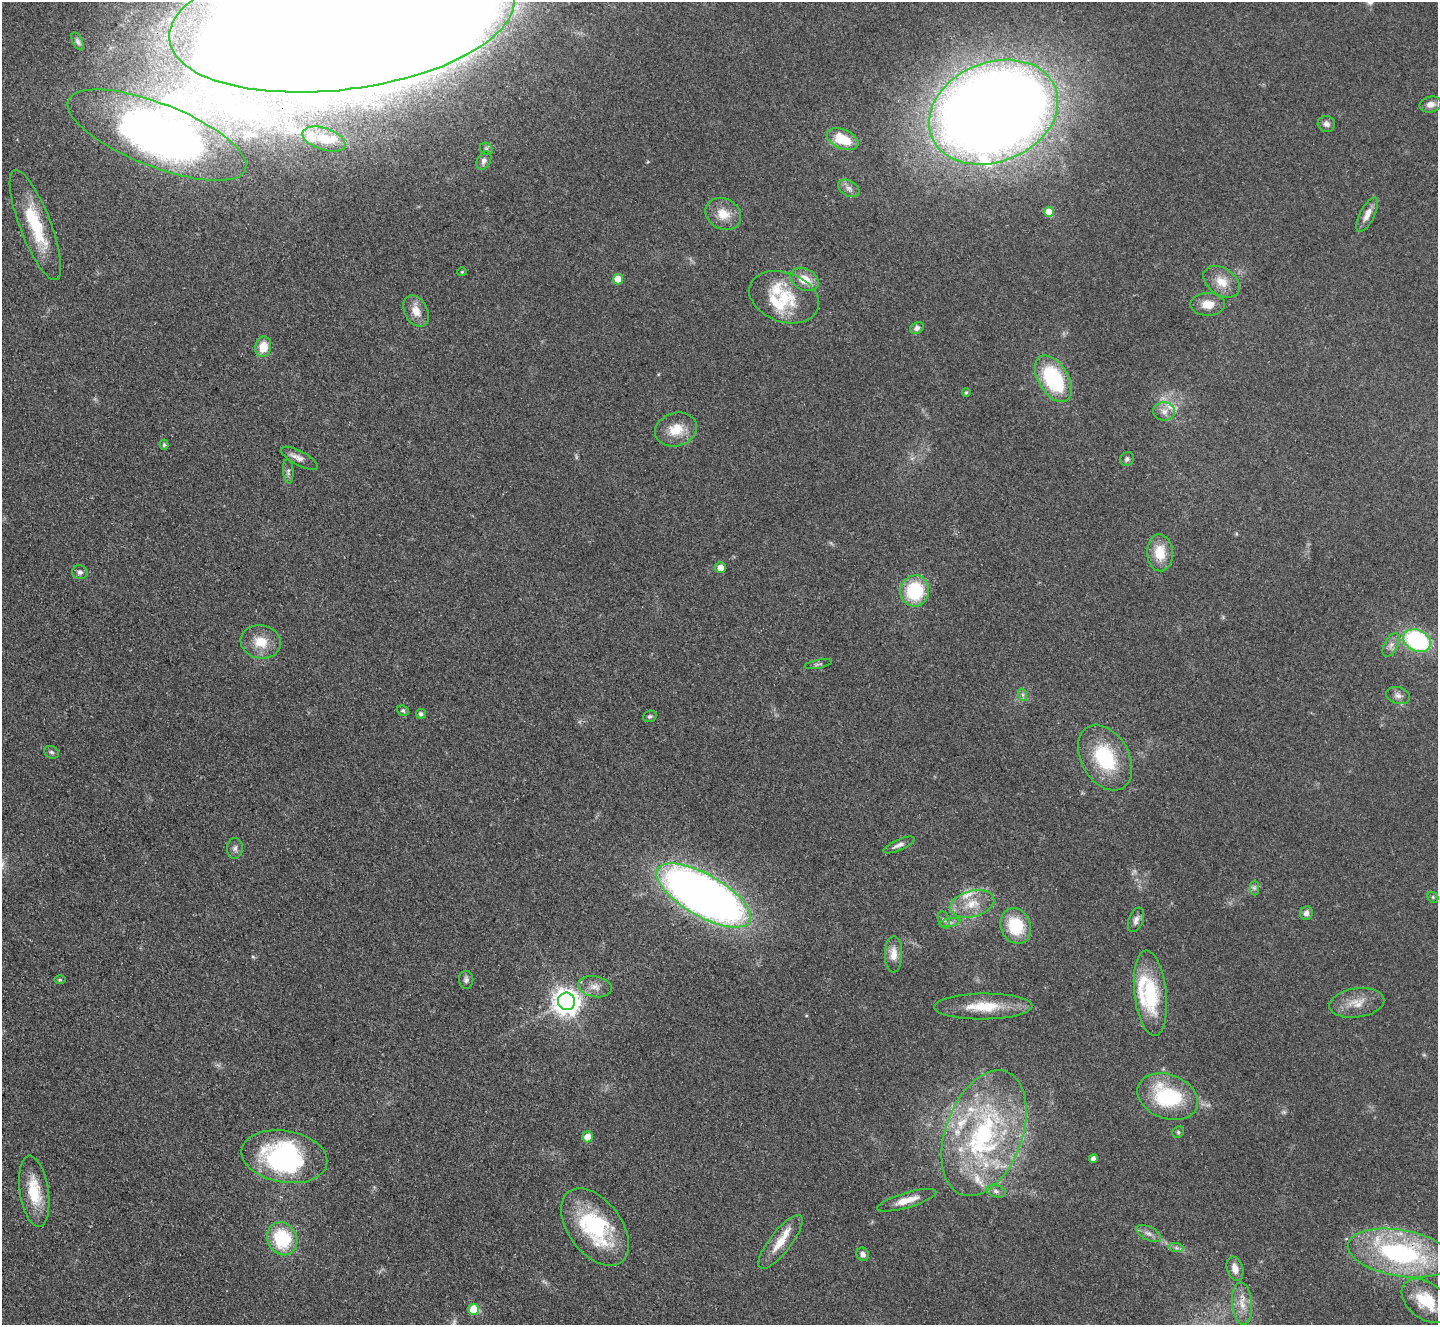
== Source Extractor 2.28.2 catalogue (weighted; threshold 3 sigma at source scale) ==
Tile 7 of 4 x 4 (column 3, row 2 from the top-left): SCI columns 2877-4312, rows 2939-4261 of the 5752 x 5743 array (HDU 1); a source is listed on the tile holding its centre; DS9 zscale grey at full resolution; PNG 1440 x 1327 px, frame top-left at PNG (2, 2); each listed source drawn as its Kron ellipse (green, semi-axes under 4 px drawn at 4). Shown black and unused: <1% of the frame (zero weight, under 3 of 4 exposures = <1% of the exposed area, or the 3 px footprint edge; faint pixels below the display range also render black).
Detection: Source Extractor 2.28.2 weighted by HDU 2 'WHT'; one run over the whole footprint, this tile lists its part. Background 0.0851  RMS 0.0062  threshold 0.028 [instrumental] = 3 sigma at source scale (4.5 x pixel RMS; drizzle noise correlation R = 1.50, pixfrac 1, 0.05/0.05 arcsec/px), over >= 5 px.
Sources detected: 104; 2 too faint to see at this stretch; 3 inside a brighter object's white glare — neither listed nor drawn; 13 inside a brighter listed object's ellipse — not listed separately; the other 86 listed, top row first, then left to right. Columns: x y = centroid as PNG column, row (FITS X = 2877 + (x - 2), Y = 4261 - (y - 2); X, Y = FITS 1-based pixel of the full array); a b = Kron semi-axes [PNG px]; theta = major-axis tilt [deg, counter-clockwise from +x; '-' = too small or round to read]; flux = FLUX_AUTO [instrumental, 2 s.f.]
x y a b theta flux
342 19 174 70 7 5900
78 41 10 5 -63 1.6
1430 104 11 7 16 4.6
993 112 66 49 22 1600
1326 124 9 8 - 2.7
157 135 95 31 -21 300
324 139 22 11 -18 9
842 139 17 9 -22 20
486 149 7 5 -45 1.3
484 161 10 6 61 2.7
849 188 11 7 -31 3.2
1049 212 5 5 - 10
723 214 18 15 -28 10
1367 215 19 7 64 5.5
35 225 59 15 -69 36
462 272 4 4 - 0.62
618 279 5 5 - 13
804 279 15 10 -28 11
1222 282 20 13 -35 9.9
784 297 36 24 -20 29
1208 304 17 11 0 7.7
416 311 17 11 -62 7.8
917 328 7 5 32 2.3
263 347 10 8 77 11
1053 379 26 15 -59 57
966 392 4 3 - 0.78
1164 411 11 9 -1 5
676 430 21 16 18 13
164 445 5 4 - 0.96
299 458 20 7 -28 4.2
1127 459 7 6 - 1.7
288 471 12 5 -85 2.1
1160 553 18 13 -88 14
720 567 5 5 - 5.8
80 572 8 7 - 2.1
915 591 15 14 - 38
1417 641 14 10 -26 80
261 642 20 16 -10 13
1391 645 13 7 63 3.4
818 664 14 3 11 1.6
1023 695 6 4 -71 1.3
1398 696 12 8 -15 3.2
403 711 6 5 - 1.1
421 714 5 4 - 1.8
650 716 7 5 22 1.3
51 752 8 6 -31 1.3
1105 758 35 24 -60 41
899 845 17 5 24 3.1
235 848 10 8 86 2.3
1254 888 7 4 -90 1.5
704 895 53 21 -30 670
1433 897 6 5 - 0.81
972 904 23 13 14 13
1306 913 7 6 - 2.8
944 920 9 5 -72 1.8
1136 920 13 7 68 3.1
950 923 10 4 11 2
1016 926 18 15 -68 27
894 954 18 8 89 6.4
60 980 6 4 -1 0.74
466 980 9 7 -88 2
595 987 17 10 -10 5.9
1150 993 43 16 -84 41
567 1001 9 8 - 680
1357 1003 27 14 8 11
983 1006 49 13 1 22
1168 1097 31 22 -21 53
1178 1132 6 5 - 1.1
984 1133 65 38 70 130
587 1137 5 5 - 7.3
284 1157 43 26 -10 100
1093 1159 4 4 - 2.9
34 1191 36 14 -81 22
996 1191 10 6 -16 2.4
907 1200 31 7 16 9.3
595 1227 44 26 -54 65
1149 1233 13 6 -27 3.3
282 1239 17 14 -62 39
780 1242 33 10 52 12
1176 1248 7 4 -2 1.4
1400 1253 53 23 -10 110
863 1254 7 6 - 2.7
1235 1269 12 8 -73 5.3
1426 1301 27 18 -38 22
1242 1303 21 10 -85 8.3
474 1309 5 5 - 19
Overlapping masked pixels (flux is a lower limit): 3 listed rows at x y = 342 19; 704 895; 1400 1253
Isophote crosses this tile's border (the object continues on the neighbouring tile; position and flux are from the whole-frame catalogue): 1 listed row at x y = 342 19